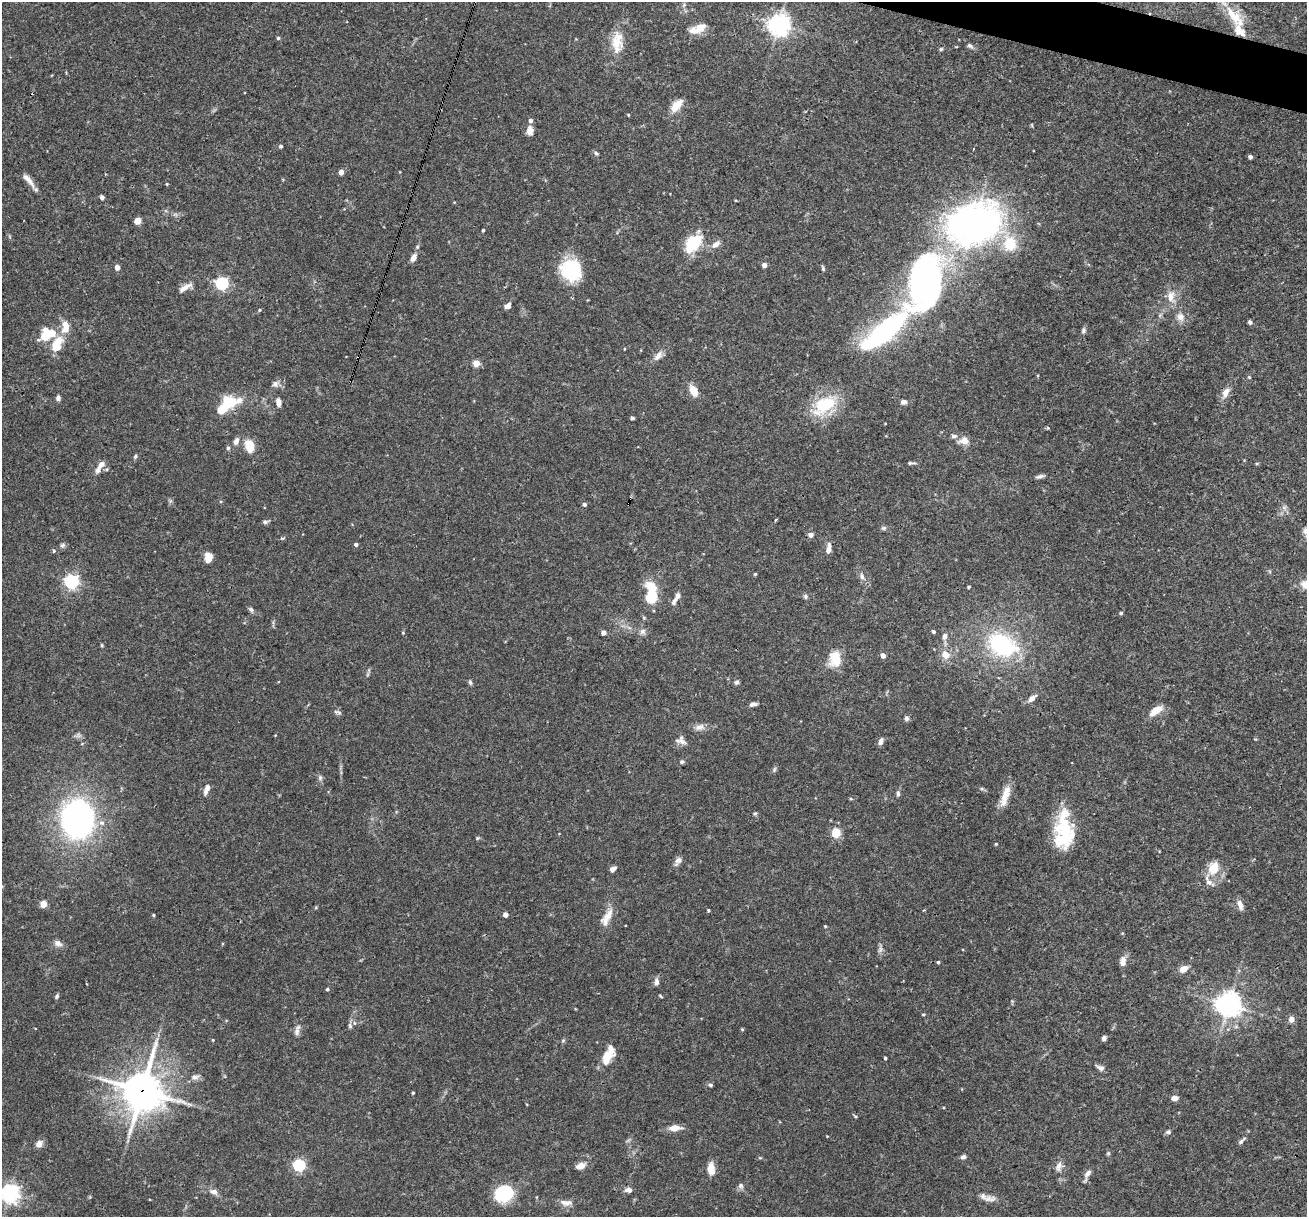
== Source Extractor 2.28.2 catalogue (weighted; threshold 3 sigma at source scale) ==
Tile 10 of 4 x 4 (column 2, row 3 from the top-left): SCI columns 1306-2610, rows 1467-2681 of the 5220 x 5237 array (HDU 1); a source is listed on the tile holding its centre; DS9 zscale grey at full resolution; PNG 1309 x 1219 px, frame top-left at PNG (2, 2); no overlay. Shown black and unused: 1% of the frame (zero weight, under 3 of 4 exposures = <1% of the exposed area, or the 3 px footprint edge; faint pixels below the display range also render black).
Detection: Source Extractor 2.28.2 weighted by HDU 2 'WHT'; one run over the whole footprint, this tile lists its part. Background 0.0756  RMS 0.0036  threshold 0.016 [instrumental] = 3 sigma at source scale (4.5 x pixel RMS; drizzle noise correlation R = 1.50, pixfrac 1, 0.05/0.05 arcsec/px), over >= 5 px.
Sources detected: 196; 1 too faint to see at this stretch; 7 inside a brighter object's white glare — not listed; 14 inside a brighter listed object's ellipse — not listed separately; the other 174 listed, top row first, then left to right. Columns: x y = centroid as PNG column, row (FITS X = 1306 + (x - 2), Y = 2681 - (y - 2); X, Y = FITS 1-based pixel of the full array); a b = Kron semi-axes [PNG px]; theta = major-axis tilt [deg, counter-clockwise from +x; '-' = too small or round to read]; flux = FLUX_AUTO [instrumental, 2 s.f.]
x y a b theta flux
1235 17 35 12 -49 9.9
779 24 8 8 - 200
695 30 22 9 5 3.9
278 38 4 4 - 0.55
616 43 21 16 -47 5.9
970 46 8 6 -34 0.9
941 49 6 4 44 0.45
677 105 17 9 49 4.9
628 115 4 3 - 0.26
530 120 5 5 - 1.1
1032 125 6 3 -71 0.31
530 131 10 7 -89 2.3
281 146 4 4 - 0.75
596 153 7 4 -32 0.61
1250 157 4 4 - 1.2
341 172 4 4 - 2.6
28 180 22 6 -48 2.9
167 184 4 4 - 0.31
102 197 5 4 - 0.93
138 221 5 4 - 7.2
974 223 24 17 19 330
483 230 3 3 - 0.55
693 243 9 6 52 33
716 244 13 7 35 2.2
1010 244 20 16 -85 11
417 247 5 4 - 0.43
413 258 9 6 60 2
764 265 4 4 - 2.3
117 267 4 4 - 2.7
823 268 7 4 -70 0.53
572 270 25 22 -25 18
222 283 6 5 - 56
185 287 20 6 30 2.5
1170 296 16 9 -88 3.6
508 306 8 6 42 1.4
259 310 4 4 - 0.34
1180 317 13 10 -67 2.5
1250 322 4 4 - 0.91
65 324 9 8 - 1.9
1083 331 8 5 67 0.89
884 332 113 19 41 96
46 335 11 9 70 12
57 342 21 9 44 6.1
624 349 3 2 - 0.26
658 356 17 7 50 2.2
476 363 4 4 - 7.3
1249 377 5 4 - 0.4
275 384 9 8 - 1.5
693 391 13 8 -63 4.1
1226 393 14 8 62 2.6
58 398 6 5 - 0.96
278 402 9 6 -81 1.7
904 402 8 6 5 1.3
825 405 33 19 32 17
223 409 30 9 29 9.8
632 418 4 4 - 0.9
236 441 9 6 70 1.6
964 441 12 9 -1 2.9
249 446 16 10 -70 5.3
228 448 5 5 - 0.74
135 456 6 4 68 0.57
910 463 9 3 -2 0.78
101 464 11 7 52 2.2
1039 476 10 4 17 1
629 503 3 2 - 0.34
584 504 4 4 - 0.87
1284 508 7 5 0 0.84
776 520 3 3 - 0.41
265 522 7 5 0 0.79
884 528 7 5 0 0.68
1306 532 9 7 -53 1.6
811 535 7 7 - 1.1
356 544 4 4 - 0.92
62 545 7 6 - 0.82
828 549 14 6 81 2.1
54 551 5 4 - 0.44
208 557 10 7 -87 4
755 574 4 3 - 0.38
862 576 9 6 -81 1.3
71 581 6 6 - 86
1306 585 13 9 -22 4.6
969 587 4 3 - 0.43
805 596 6 6 - 0.73
652 597 8 7 - 14
674 602 13 6 66 1.5
251 609 7 5 -57 0.85
1121 613 5 4 - 0.57
642 631 8 8 - 1.3
933 631 4 4 - 0.61
403 633 4 3 - 0.3
603 633 4 4 - 2.2
944 636 7 6 - 1.5
102 645 5 3 - 0.36
1002 645 31 22 -25 38
883 655 4 4 - 2.4
945 655 14 11 -52 3.5
835 659 19 13 90 7.5
470 682 6 5 - 0.61
736 682 5 5 - 0.89
1032 698 10 5 39 2.3
753 704 8 5 8 1.3
1156 710 18 8 34 4.2
338 712 11 4 -19 0.7
906 718 6 6 - 0.85
699 727 13 8 25 2
682 741 14 9 -58 2
881 741 9 5 64 1.4
682 762 6 5 - 0.69
1072 763 2 2 - 0.33
774 769 8 4 71 0.65
320 778 8 6 -89 0.94
207 787 7 5 61 1.9
898 794 8 5 -88 0.84
1005 795 26 9 74 4.9
755 813 6 4 64 0.53
77 819 29 24 -88 110
102 823 8 6 -37 1.5
1065 831 43 19 -81 21
836 832 12 10 88 4.6
477 838 6 3 71 0.39
996 844 3 3 - 0.32
678 861 13 6 57 1.6
1214 868 21 15 69 6.7
613 869 6 4 35 1.9
43 904 4 4 - 7
1240 905 13 6 -75 2.1
708 910 3 3 - 1.1
153 915 4 4 - 0.35
505 915 4 4 - 2.3
607 918 26 10 61 4.4
825 926 4 3 - 0.34
58 943 12 8 -26 1.7
880 949 13 5 75 1.2
1123 961 14 8 88 2.1
938 962 4 3 - 0.48
1183 969 8 6 32 3.3
656 982 9 6 85 1.3
327 989 4 4 - 0.43
57 996 6 4 64 0.64
1229 1004 8 8 - 280
923 1014 4 3 - 0.39
1291 1019 8 7 - 1.8
350 1026 8 5 -72 0.79
742 1029 4 4 - 0.37
297 1030 17 7 77 1.8
1104 1038 5 4 - 1.1
213 1040 4 3 - 0.28
563 1040 6 4 1 0.47
611 1049 19 9 -87 3.1
885 1058 3 3 - 0.6
1100 1068 11 6 -22 1.2
195 1077 12 7 12 1.6
710 1085 6 4 13 0.6
142 1090 16 14 79 730
413 1093 3 3 - 0.48
1174 1098 7 5 4 2
675 1128 11 6 3 3.8
1168 1132 7 5 22 0.73
1241 1141 12 4 43 0.98
39 1144 9 7 47 2
1108 1153 5 4 - 0.49
963 1157 7 5 10 0.85
299 1165 5 5 - 45
581 1166 10 7 24 2.8
1059 1166 13 9 60 2
711 1169 10 6 -84 5.2
1088 1173 12 6 54 1.9
741 1186 7 6 - 0.96
629 1190 8 6 -4 1.4
213 1192 12 7 -19 1.7
10 1193 6 6 - 180
504 1194 16 13 27 25
989 1199 19 9 -1 2.5
566 1203 16 8 -1 2.3
Overlapping masked pixels (flux is a lower limit): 3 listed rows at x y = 223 409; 629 503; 142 1090
Isophote crosses this tile's border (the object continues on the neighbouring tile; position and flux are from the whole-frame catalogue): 3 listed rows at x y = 1306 532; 1306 585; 10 1193